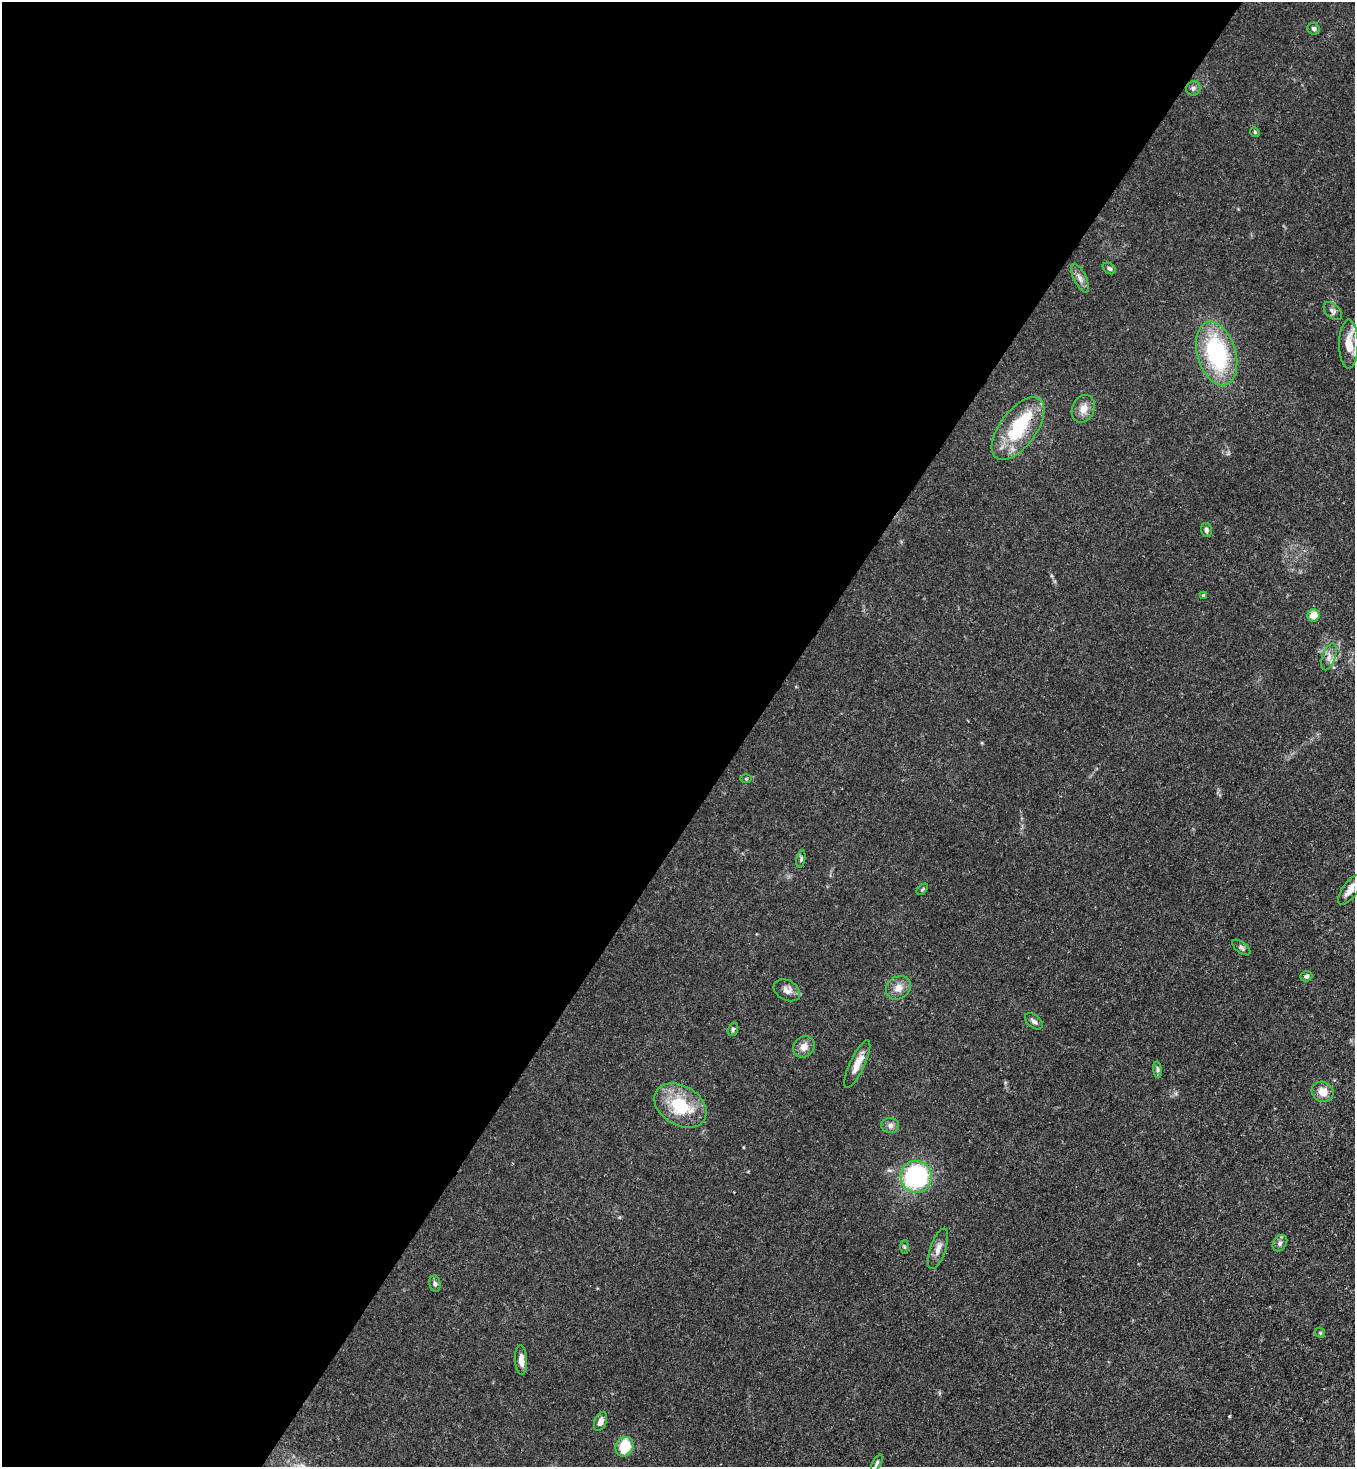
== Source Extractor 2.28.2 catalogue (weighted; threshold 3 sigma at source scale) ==
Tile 5 of 4 x 4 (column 1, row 2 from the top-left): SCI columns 364-1716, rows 2990-4454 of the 6000 x 5978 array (HDU 1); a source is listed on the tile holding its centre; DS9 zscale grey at full resolution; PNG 1357 x 1469 px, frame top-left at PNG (2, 2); each listed source drawn as its Kron ellipse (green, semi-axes under 4 px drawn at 4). Shown black and unused: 55% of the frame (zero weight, under 3 of 4 exposures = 7% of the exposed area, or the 3 px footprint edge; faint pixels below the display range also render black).
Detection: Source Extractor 2.28.2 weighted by HDU 2 'WHT'; one run over the whole footprint, this tile lists its part. Background 0.02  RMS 0.0026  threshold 0.0118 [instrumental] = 3 sigma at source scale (4.5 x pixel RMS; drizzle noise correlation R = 1.50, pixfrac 1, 0.05/0.05 arcsec/px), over >= 5 px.
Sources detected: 41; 1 inside a brighter object's white glare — neither listed nor drawn; the other 40 listed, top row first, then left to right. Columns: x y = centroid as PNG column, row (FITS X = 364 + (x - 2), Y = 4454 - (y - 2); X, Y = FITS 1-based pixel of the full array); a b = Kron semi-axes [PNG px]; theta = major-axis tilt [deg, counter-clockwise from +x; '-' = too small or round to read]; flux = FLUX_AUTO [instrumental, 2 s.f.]
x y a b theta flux
1314 29 6 5 - 0.61
1193 88 7 7 - 0.77
1255 132 5 4 - 0.32
1109 268 7 5 -34 0.54
1080 278 15 6 -64 1.3
1333 311 11 7 -44 0.94
1349 344 24 9 90 5.4
1217 353 33 19 -74 28
1083 409 14 11 66 2.4
1018 428 37 18 53 15
1206 530 7 5 -77 0.71
1204 596 4 4 - 0.66
1313 615 6 6 - 3.6
1329 657 14 6 70 1.5
746 779 6 4 -1 0.27
801 859 9 4 79 0.47
922 889 7 4 45 0.34
1350 889 18 7 53 2.6
1241 948 10 5 -38 0.66
1306 976 6 5 - 0.59
898 988 13 11 37 2.2
787 990 14 10 -29 1.6
1034 1021 10 6 -40 0.83
733 1029 7 5 75 0.46
804 1047 11 9 50 1.9
857 1064 26 7 65 2.9
1157 1070 8 4 -83 0.56
1323 1092 11 10 - 2.5
680 1105 28 19 -30 13
890 1125 9 7 -2 1.1
916 1177 16 15 - 34
1280 1243 9 6 55 0.93
904 1247 7 4 -89 0.39
938 1249 21 8 71 1.9
435 1284 8 5 -80 0.6
1320 1333 5 4 - 0.31
521 1360 15 6 -86 1.7
601 1421 10 6 68 1.6
625 1447 10 8 58 7.9
877 1463 9 4 60 0.51
Overlapping masked pixels (flux is a lower limit): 1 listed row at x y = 1018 428
Isophote crosses this tile's border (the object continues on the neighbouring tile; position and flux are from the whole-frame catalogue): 1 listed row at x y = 1350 889